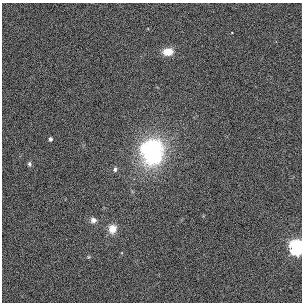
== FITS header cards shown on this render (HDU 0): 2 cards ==
NAXIS1  =                  300
NAXIS2  =                  300

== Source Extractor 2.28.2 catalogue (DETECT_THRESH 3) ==
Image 300 x 300 px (HDU 0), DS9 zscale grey, 1 PNG px = 1 image px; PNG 304 x 304 px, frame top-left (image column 1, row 300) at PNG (2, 3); no overlay
Background -0.00118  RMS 0.027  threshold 0.0807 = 3 sigma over >= 5 px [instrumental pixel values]
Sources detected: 9; all 9 listed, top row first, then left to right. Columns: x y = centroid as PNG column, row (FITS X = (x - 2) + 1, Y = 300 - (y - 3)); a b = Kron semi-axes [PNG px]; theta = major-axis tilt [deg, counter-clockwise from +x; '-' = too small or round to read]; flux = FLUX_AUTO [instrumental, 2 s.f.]
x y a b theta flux
168 52 11 8 5 29
50 139 4 3 - 6.7
152 152 22 19 -79 290
29 164 7 5 -81 4.1
115 169 6 5 - 4.2
93 220 7 6 - 8.9
112 229 9 8 - 22
297 247 6 5 - 1000
88 257 6 4 90 2
At the frame edge (FLAGS 8, measured only in part): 1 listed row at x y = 297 247